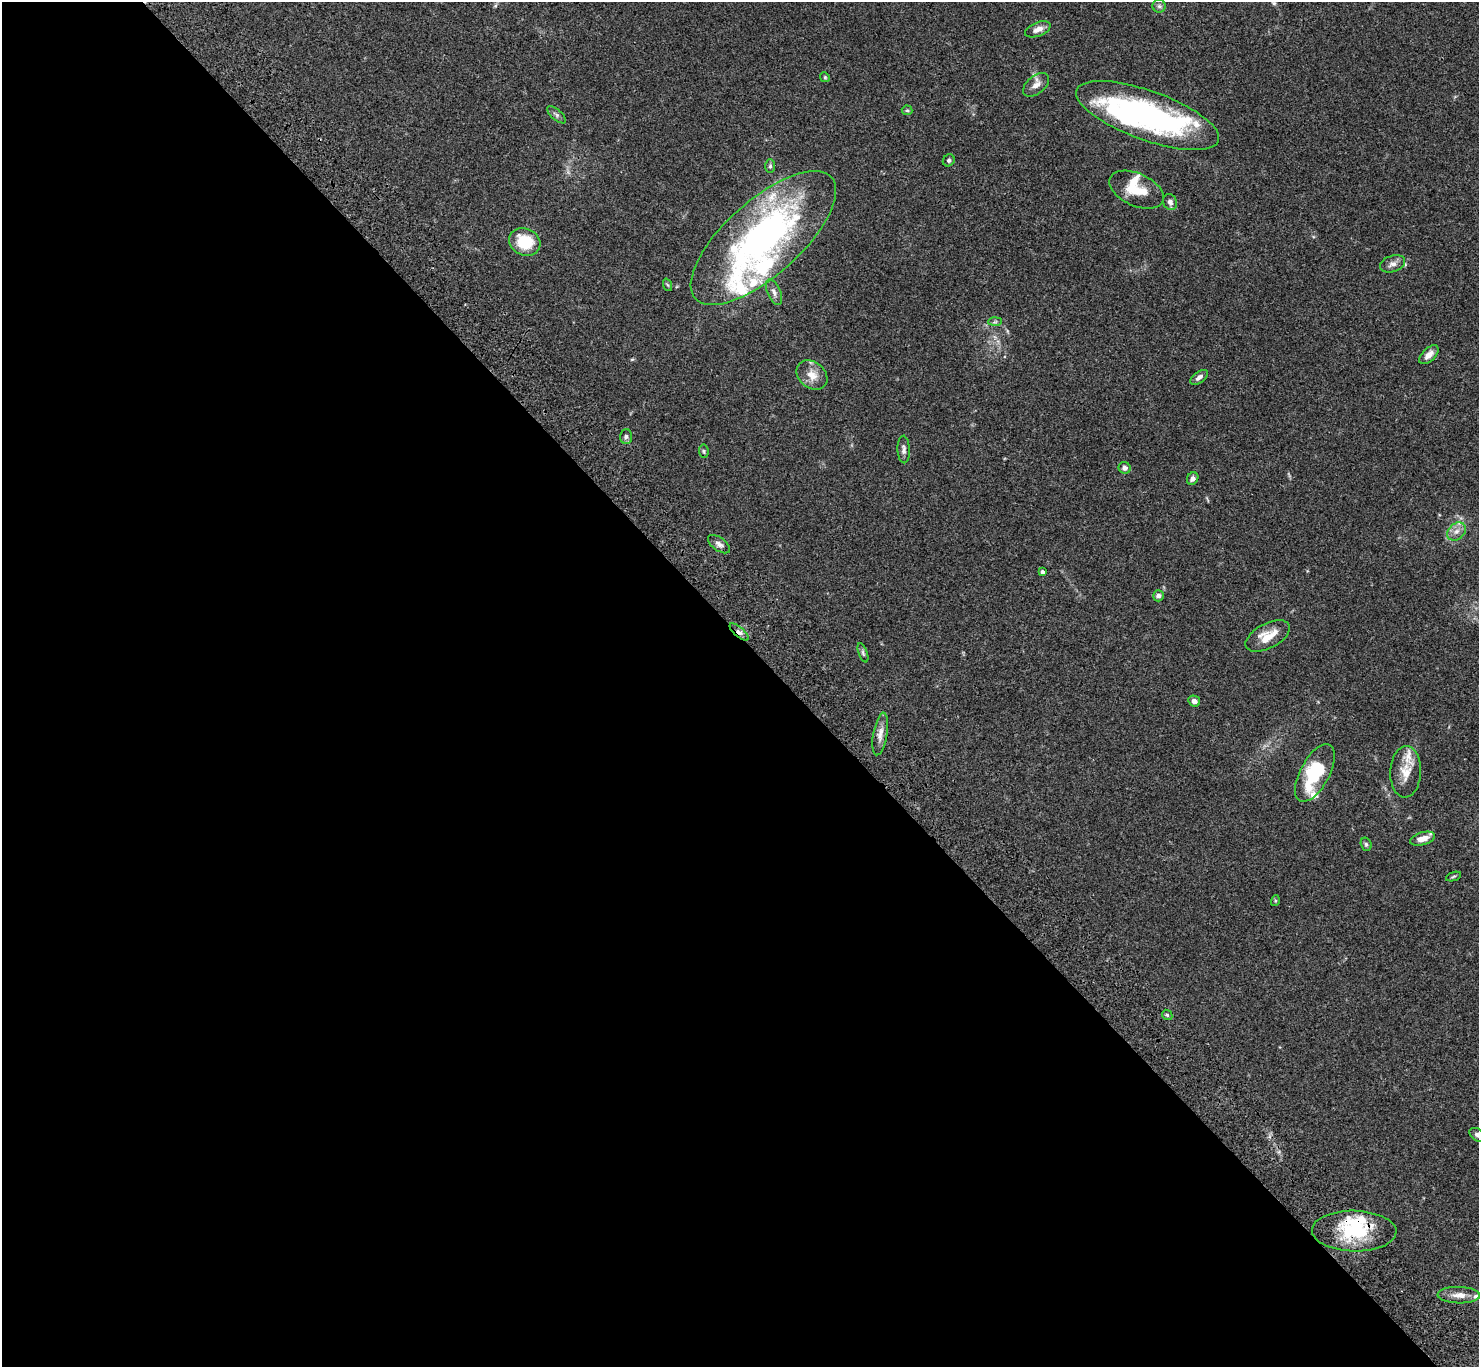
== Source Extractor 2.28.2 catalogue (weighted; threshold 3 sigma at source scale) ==
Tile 9 of 4 x 4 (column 1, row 3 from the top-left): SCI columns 103-1579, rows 1750-3114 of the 6108 x 6089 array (HDU 1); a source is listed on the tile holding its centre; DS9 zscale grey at full resolution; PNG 1481 x 1369 px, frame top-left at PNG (2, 2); each listed source drawn as its Kron ellipse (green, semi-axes under 4 px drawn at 4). Shown black and unused: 53% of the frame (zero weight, under 3 of 4 exposures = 6% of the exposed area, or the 3 px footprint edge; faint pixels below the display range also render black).
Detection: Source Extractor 2.28.2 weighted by HDU 2 'WHT'; one run over the whole footprint, this tile lists its part. Background 0.059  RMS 0.0051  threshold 0.0231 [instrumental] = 3 sigma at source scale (4.5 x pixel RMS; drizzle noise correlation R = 1.50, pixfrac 1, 0.05/0.05 arcsec/px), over >= 5 px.
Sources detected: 59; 5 inside a brighter object's white glare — neither listed nor drawn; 10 inside a brighter listed object's ellipse — not listed separately; the other 44 listed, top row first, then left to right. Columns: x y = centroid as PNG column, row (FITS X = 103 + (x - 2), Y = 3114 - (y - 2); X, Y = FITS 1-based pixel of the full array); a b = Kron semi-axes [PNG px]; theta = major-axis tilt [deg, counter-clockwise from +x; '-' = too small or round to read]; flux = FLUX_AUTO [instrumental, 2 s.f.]
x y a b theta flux
1159 6 6 6 - 1.1
1038 29 13 7 22 3.2
825 77 5 4 - 0.59
1036 85 15 9 39 3.3
907 110 5 4 - 0.62
556 115 11 5 -41 1.3
1147 115 75 24 -20 120
949 160 6 5 - 0.95
770 166 7 5 90 1
1137 190 29 16 -25 13
1170 202 8 7 - 1.7
763 238 91 37 42 180
525 242 16 13 -26 17
1393 264 13 8 18 2.7
668 285 6 4 -70 0.64
774 292 14 6 -66 2.1
995 322 7 4 2 0.89
1429 355 12 6 44 3.1
812 375 17 13 -40 6.1
1199 377 10 5 36 2
626 437 7 6 - 1.3
904 449 14 6 -88 2
704 451 7 4 -82 0.8
1125 468 6 5 - 1.8
1193 478 6 5 - 1.9
1456 531 10 8 43 2.9
719 544 13 6 -36 2.3
1042 572 4 3 - 1.2
1158 596 5 5 - 1.8
739 632 12 5 -41 2.1
1268 636 24 12 28 9.1
863 653 10 4 -70 1.1
1194 701 6 5 - 1.6
880 734 21 7 80 3.8
1406 772 26 15 88 8.6
1315 773 32 14 61 27
1422 839 13 6 16 4.1
1366 844 7 5 -74 0.9
1453 876 8 3 19 0.64
1275 901 5 3 - 0.49
1167 1015 6 4 -44 0.75
1477 1135 9 6 -34 1.5
1354 1231 42 20 -1 31
1459 1295 21 8 -1 4.5
Overlapping masked pixels (flux is a lower limit): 3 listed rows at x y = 1147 115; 739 632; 1354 1231
Isophote crosses this tile's border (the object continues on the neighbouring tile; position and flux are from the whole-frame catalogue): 1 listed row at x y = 1477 1135